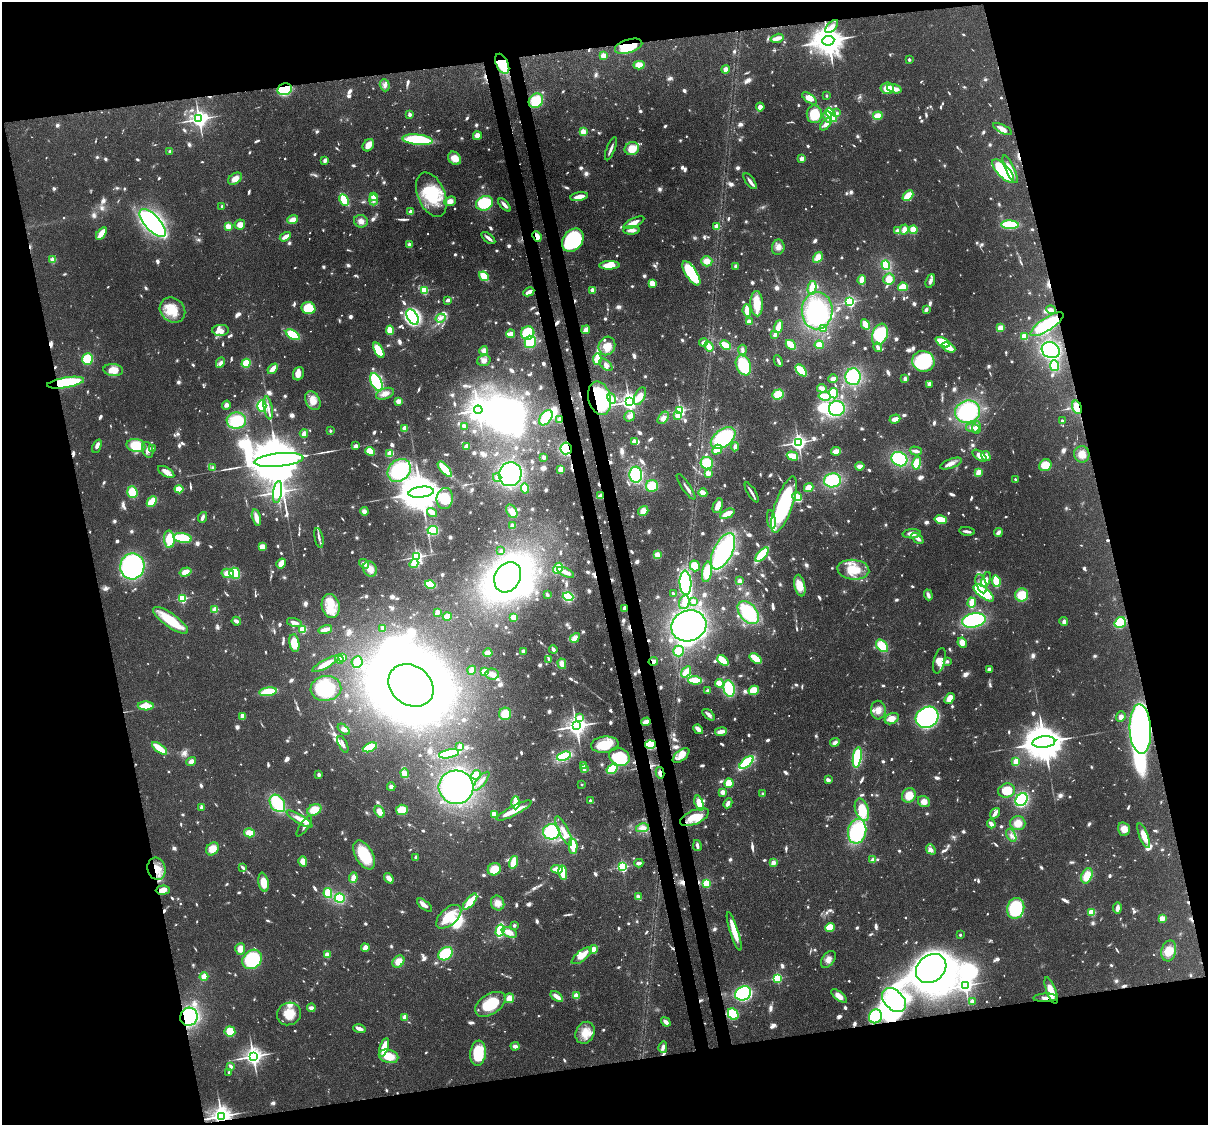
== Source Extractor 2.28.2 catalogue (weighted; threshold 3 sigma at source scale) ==
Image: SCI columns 90-4910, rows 156-4644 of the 5001 x 4910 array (HDU 1 of 3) = the unmasked area's bounding box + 8 px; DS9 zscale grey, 4 x 4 block average (1 PNG px = mean of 4 x 4 image px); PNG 1210 x 1127 px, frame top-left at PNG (2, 2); each listed source drawn as its Kron ellipse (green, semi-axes under 4 px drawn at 4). Shown black and unused: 28% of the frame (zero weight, under 3 of 4 exposures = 7% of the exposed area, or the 3 px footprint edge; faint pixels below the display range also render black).
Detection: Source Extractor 2.28.2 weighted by HDU 2 'WHT'. Background 0.107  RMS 0.0042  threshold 0.0188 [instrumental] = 3 sigma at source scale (4.5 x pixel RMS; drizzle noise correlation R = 1.50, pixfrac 1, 0.05/0.05 arcsec/px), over >= 5 px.
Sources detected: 1678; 32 too faint to see at this stretch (4 x 4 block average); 47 inside a brighter object's white glare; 11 cosmic-ray / hot-pixel residue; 2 long thin detections or spike segments (spike, bleed or trail) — neither listed nor drawn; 17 coinciding with a brighter row at this scale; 113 inside a brighter listed object's ellipse — not listed separately; of the other 1456, all 500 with FLUX_AUTO >= 10.1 (the completeness limit of this list) listed and drawn (956 fainter detections not listed), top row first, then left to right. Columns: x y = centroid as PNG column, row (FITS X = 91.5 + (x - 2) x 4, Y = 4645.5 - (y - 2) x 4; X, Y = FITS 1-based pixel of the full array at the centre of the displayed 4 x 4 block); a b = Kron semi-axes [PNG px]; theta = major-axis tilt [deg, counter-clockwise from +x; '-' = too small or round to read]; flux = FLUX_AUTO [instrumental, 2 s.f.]
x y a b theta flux
832 27 8 4 45 14
777 38 7 2 16 31
828 41 6 5 - 6300
629 46 14 6 17 100
603 56 2 2 - 100
909 59 2 2 - 22
502 64 11 6 -64 110
639 65 5 4 - 34
725 69 4 3 - 16
385 85 6 5 - 10
887 88 6 5 - 33
285 89 7 5 14 130
894 89 7 3 -15 32
827 95 2 2 - 14
809 98 8 4 -37 26
536 101 8 6 46 80
760 107 4 3 - 17
837 113 2 2 - 14
410 114 2 2 - 38
814 114 9 7 88 75
831 115 8 3 -60 160
828 116 6 4 -78 16
878 116 5 4 - 32
199 119 3 3 - 1600
826 124 7 3 49 16
1002 129 10 4 -28 15
583 132 2 2 - 120
477 136 4 4 - 20
417 140 15 5 -5 180
368 145 6 5 - 21
611 149 12 2 69 11
632 149 7 6 - 44
170 151 2 2 - 24
455 158 7 6 - 33
802 158 2 2 - 63
325 160 3 2 - 13
1010 169 15 3 -65 28
1003 171 15 6 -48 240
235 179 8 5 34 23
750 181 9 2 -55 14
431 195 23 13 -67 150
374 196 2 2 - 90
908 196 6 3 44 53
579 197 9 3 10 27
344 200 6 3 -62 80
373 200 5 3 - 12
450 201 6 4 22 18
484 203 9 7 28 130
504 205 8 3 -48 12
222 206 2 2 - 16
411 212 2 2 - 67
293 220 5 3 - 24
361 221 7 6 - 15
153 223 17 7 -47 540
634 223 11 4 27 25
240 225 5 5 - 24
1010 225 9 4 -3 130
228 226 2 2 - 110
717 226 2 2 - 77
631 230 8 3 1 15
904 230 5 3 - 20
913 230 4 3 - 36
897 231 3 3 - 16
101 233 7 3 54 48
537 236 6 3 -67 22
285 237 6 3 33 20
488 238 8 3 -39 11
573 240 13 9 52 300
409 245 2 2 - 48
778 247 7 6 - 17
818 257 6 4 57 32
53 260 2 2 - 110
707 261 5 5 - 25
609 265 10 3 3 50
886 265 5 3 - 70
736 266 2 2 - 39
691 273 14 5 -57 180
484 276 5 3 - 55
889 279 5 5 - 30
862 280 5 3 - 35
930 281 7 3 68 12
652 283 4 3 - 29
903 287 5 3 - 85
812 288 7 3 79 53
424 290 2 2 - 230
592 290 2 2 - 65
529 292 6 2 27 18
448 300 3 2 - 11
850 302 2 2 - 500
757 304 12 6 -88 53
308 308 7 6 - 93
172 310 14 11 -41 67
926 310 4 2 - 13
1051 310 5 3 - 14
747 311 6 2 -85 42
817 311 18 15 88 320
413 317 8 5 -59 150
441 318 5 3 - 13
749 322 3 3 - 19
865 324 5 2 - 59
1047 324 19 6 33 140
778 327 6 3 68 42
823 328 4 3 - 12
1000 328 4 3 - 28
221 330 8 5 3 17
390 330 5 3 - 39
586 330 4 3 - 21
528 333 7 6 - 100
511 334 4 3 - 18
775 334 3 2 - 17
880 334 11 7 69 160
293 335 8 4 -33 88
1024 336 2 2 - 140
530 342 6 5 - 85
703 342 4 3 - 13
943 342 8 3 -28 70
726 345 6 3 -30 37
791 345 5 2 - 77
819 345 4 4 - 30
607 346 9 8 - 45
709 346 5 4 - 24
878 347 5 2 - 13
948 347 7 3 -26 51
379 350 8 4 -60 55
484 350 4 4 - 16
742 350 5 3 - 13
1051 350 9 7 -27 220
87 359 6 5 - 82
597 359 6 3 83 48
484 361 7 5 17 14
778 361 6 2 -64 10
923 361 11 10 - 180
220 363 5 3 - 12
246 363 5 4 - 53
606 365 8 4 -43 12
743 365 10 7 -68 140
1055 366 5 4 - 55
273 369 6 2 48 42
113 370 10 6 -7 41
801 370 7 3 -49 83
298 374 7 5 66 26
853 377 8 7 - 170
833 379 5 3 - 13
905 379 4 2 - 12
376 382 9 5 -65 230
66 383 18 5 9 200
929 384 3 2 - 15
822 388 5 3 - 19
833 393 5 4 - 53
385 394 9 5 21 17
778 394 6 5 - 60
640 396 9 5 65 39
825 396 6 3 -11 67
599 398 17 11 -77 300
611 398 5 3 - 23
313 401 10 7 -62 33
398 401 4 4 - 13
629 402 3 3 - 1600
226 405 4 4 - 10
262 406 6 4 -89 80
1077 407 7 4 -72 65
268 408 11 2 -81 11
837 409 8 7 - 180
478 410 4 3 - 2100
680 410 2 2 - 560
968 412 13 11 18 210
678 415 2 2 - 98
629 416 5 5 - 12
546 418 8 5 54 88
663 418 7 4 53 17
895 419 5 3 - 18
236 420 9 8 - 110
560 420 4 3 - 18
1062 420 2 2 - 11
464 426 3 2 - 13
977 427 7 3 -89 17
405 428 4 3 - 19
973 428 7 3 -10 10
330 431 2 2 - 18
304 433 4 3 - 17
723 438 14 8 38 230
634 441 4 3 - 14
798 442 3 3 - 1200
97 446 7 3 65 16
136 446 9 6 -10 83
356 446 3 3 - 12
467 446 3 3 - 23
735 447 4 3 - 13
566 448 6 5 - 130
152 449 2 2 - 40
148 450 8 5 -71 13
717 450 5 2 - 65
370 451 5 4 - 39
836 451 5 3 - 37
916 451 6 3 -14 13
390 454 4 3 - 47
1082 454 8 8 - 29
792 456 6 3 -18 46
980 456 8 4 -38 19
986 456 5 3 - 19
544 457 3 2 - 10
899 459 8 7 - 160
279 460 24 6 6 37000
707 463 6 6 - 71
917 463 6 4 77 49
951 464 11 4 20 17
1045 465 6 5 - 47
860 466 4 3 - 20
213 468 2 2 - 26
445 469 9 4 -48 73
561 469 3 3 - 27
399 470 13 10 44 200
166 472 9 4 -31 17
978 472 4 2 - 46
708 473 2 2 - 92
510 474 12 11 - 370
636 475 8 6 -86 180
497 477 4 4 - 11
1015 479 2 2 - 11
832 480 8 7 - 150
652 486 6 6 - 61
686 487 15 2 -55 12
525 488 5 3 - 50
809 488 5 4 - 29
179 489 4 3 - 50
132 492 6 5 - 58
277 492 11 3 82 1500
421 492 13 5 7 16000
752 492 11 2 -59 13
703 493 4 3 - 27
601 496 3 3 - 27
797 497 5 4 - 44
445 498 10 8 83 86
152 502 6 3 47 65
784 505 29 8 70 330
718 506 8 4 66 24
364 511 4 4 - 11
512 511 7 5 -57 24
643 511 5 4 - 25
432 512 5 2 - 43
727 514 8 3 26 38
202 517 5 2 - 12
256 518 8 2 -76 39
771 519 9 4 -82 16
941 520 6 3 -12 62
512 526 3 3 - 17
433 530 5 4 - 90
967 531 8 2 -8 13
998 532 5 3 - 11
912 534 9 4 3 19
183 538 9 5 -9 110
319 538 10 2 -78 11
917 538 7 3 -41 16
169 539 9 5 -87 78
262 547 4 3 - 35
501 551 2 2 - 10
723 551 20 9 63 350
762 554 9 3 48 140
657 555 3 3 - 29
417 557 2 2 - 830
281 563 5 2 - 53
364 564 5 4 - 14
414 564 5 3 - 33
132 566 13 12 - 420
695 566 5 5 - 37
558 568 6 3 60 85
370 569 8 6 -55 29
853 570 16 10 -5 75
186 572 6 4 17 32
566 572 9 2 -25 27
707 572 10 5 80 52
228 573 6 4 -10 39
235 573 6 5 - 80
508 577 16 12 61 500
986 580 8 4 70 18
739 581 3 3 - 11
996 581 6 3 -83 85
685 583 12 6 -87 340
430 584 5 3 - 74
981 584 10 5 -70 21
800 586 11 5 -78 43
984 593 12 5 -37 180
673 594 3 2 - 11
547 595 3 2 - 11
928 595 5 3 - 12
1022 595 7 6 - 58
568 597 5 4 - 110
182 598 2 2 - 320
694 601 2 2 - 39
684 602 7 5 75 15
972 603 5 2 - 59
331 606 12 9 -78 49
624 608 4 3 - 17
215 610 2 2 - 120
437 612 2 2 - 55
748 613 13 8 -51 170
447 616 4 3 - 56
514 617 3 3 - 34
171 620 21 7 -36 96
974 620 12 7 12 310
236 621 5 2 - 17
294 622 7 3 -15 16
1064 622 4 3 - 11
1120 623 6 5 - 80
689 626 18 15 19 590
383 628 4 2 - 13
302 629 2 2 - 210
325 629 7 3 14 23
575 638 5 4 - 16
294 643 9 5 -80 51
962 643 5 4 - 23
882 646 7 5 -48 57
553 649 4 2 - 12
523 651 2 2 - 18
678 651 5 5 - 40
488 653 4 3 - 24
343 658 2 2 - 62
756 658 6 2 -36 88
339 659 4 3 - 19
549 659 2 2 - 11
723 660 6 3 -43 84
653 661 5 4 - 12
939 661 13 5 75 22
947 661 2 2 - 14
357 662 6 5 - 40
325 664 15 3 29 48
562 664 5 4 - 22
989 669 2 2 - 13
472 670 4 3 - 19
485 672 4 3 - 39
686 672 6 3 57 38
492 674 7 5 -10 17
695 680 7 3 -2 67
719 683 4 3 - 44
411 685 24 19 -37 4100
326 688 15 12 8 140
729 689 8 5 -78 100
754 690 5 4 - 47
708 691 2 2 - 44
268 692 9 4 8 90
950 698 6 4 56 29
146 706 8 4 -3 53
878 710 9 7 -87 22
505 714 6 6 - 41
709 715 7 4 -42 10
243 717 3 2 - 32
580 717 2 2 - 34
927 717 12 10 33 720
1121 717 5 4 - 22
892 719 7 5 24 26
646 722 5 3 - 18
576 726 4 3 - 2300
344 729 7 4 -37 12
698 729 5 2 - 25
1140 729 25 10 -87 600
721 732 6 2 8 25
835 742 5 3 - 12
1044 742 11 5 7 14000
343 744 9 2 -66 14
605 745 14 8 5 69
650 745 5 4 - 88
460 746 3 2 - 20
370 747 7 3 23 100
159 748 9 3 -38 87
449 754 10 3 11 140
564 756 7 3 18 140
681 756 10 5 39 25
619 757 11 8 -30 88
857 757 10 4 81 190
191 761 5 3 - 13
1016 762 4 2 - 44
746 763 8 3 40 180
583 766 2 2 - 73
584 768 4 2 - 17
612 769 6 4 33 90
405 773 5 4 - 17
660 773 6 3 -78 16
319 775 2 2 - 32
476 775 5 4 - 22
828 780 3 3 - 11
481 781 11 2 51 11
729 783 5 4 - 45
582 784 2 2 - 11
391 787 4 3 - 12
456 787 17 16 - 410
1007 791 8 7 - 57
723 792 3 2 - 24
763 793 2 2 - 13
909 795 7 6 - 47
590 800 2 2 - 16
1022 800 7 5 58 210
924 801 6 5 - 19
277 803 9 7 -56 93
516 803 6 3 89 65
699 803 8 3 -74 61
728 803 5 3 - 16
201 807 2 2 - 30
314 810 7 5 28 44
402 810 6 5 - 46
514 810 19 5 27 41
862 810 11 6 -72 82
380 812 6 4 -58 26
995 813 5 2 - 20
494 814 4 3 - 29
694 817 15 7 25 57
299 819 15 4 -31 26
1018 823 7 7 - 38
991 824 4 2 - 19
304 826 12 2 56 14
642 828 6 4 11 18
1124 829 7 5 -76 28
564 831 16 4 -64 31
857 831 12 9 78 210
551 832 8 7 - 150
249 833 5 4 - 32
1011 835 7 4 -64 12
1144 836 13 4 -68 41
573 846 7 3 -88 50
697 846 5 2 - 11
213 849 7 5 46 32
931 849 5 4 - 11
364 855 16 8 -60 120
416 857 2 2 - 14
873 860 2 2 - 57
303 861 5 4 - 24
513 862 6 3 73 56
639 863 4 3 - 13
773 863 4 3 - 16
243 867 3 2 - 13
622 867 2 2 - 390
156 869 11 9 -74 47
494 869 7 6 - 55
557 869 6 2 -1 48
563 873 7 3 -80 69
1087 876 8 5 66 48
353 878 5 4 - 19
389 878 5 4 - 18
263 882 9 5 -79 45
706 883 2 2 - 230
163 890 7 4 4 25
328 893 5 3 - 58
638 897 3 3 - 11
340 898 5 5 - 78
470 902 10 3 50 87
498 903 7 6 - 22
425 905 9 3 -39 17
1016 908 10 8 74 180
1117 908 5 2 - 19
1092 912 2 2 - 180
449 917 15 8 42 82
1162 918 2 2 - 100
514 925 2 2 - 24
830 927 5 4 - 49
500 931 6 4 75 80
734 931 20 3 -72 70
509 932 8 4 -24 31
960 935 2 2 - 16
365 948 4 3 - 19
240 949 6 5 - 22
594 949 4 4 - 28
1169 951 10 7 75 28
445 954 8 6 34 110
327 955 4 4 - 16
582 956 12 5 39 35
252 959 11 8 44 180
828 960 9 6 54 19
398 961 7 5 46 33
931 968 16 13 40 1700
204 977 4 3 - 39
777 978 2 2 - 340
965 985 3 2 - 1100
1051 991 14 5 -71 39
743 993 8 7 - 490
557 996 7 3 -36 25
576 996 2 2 - 120
839 996 9 4 -39 24
509 998 5 4 - 24
1045 998 12 3 2 23
894 1000 14 9 -45 180
972 1002 2 2 - 66
490 1004 17 10 33 94
311 1008 4 2 - 21
289 1014 12 11 - 50
733 1014 6 5 - 110
875 1016 7 6 - 83
189 1017 9 8 - 280
405 1017 2 2 - 75
666 1022 5 2 - 17
359 1029 6 3 -16 14
230 1031 5 5 - 56
585 1033 11 9 65 42
515 1046 4 3 - 12
384 1047 9 3 71 56
663 1047 5 3 - 12
478 1053 12 7 84 120
253 1056 3 3 - 1700
388 1056 10 6 -16 55
231 1066 2 2 - 15
229 1072 2 2 - 15
221 1116 4 3 - 2400
Overlapping masked pixels (flux is a lower limit): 23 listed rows (the first 20) at x y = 828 41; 629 46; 502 64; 285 89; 537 236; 1047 324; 66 383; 599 398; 1077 407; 560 420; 566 448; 601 496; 624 608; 653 661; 1140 729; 650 745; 660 773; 156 869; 163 890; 1045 998